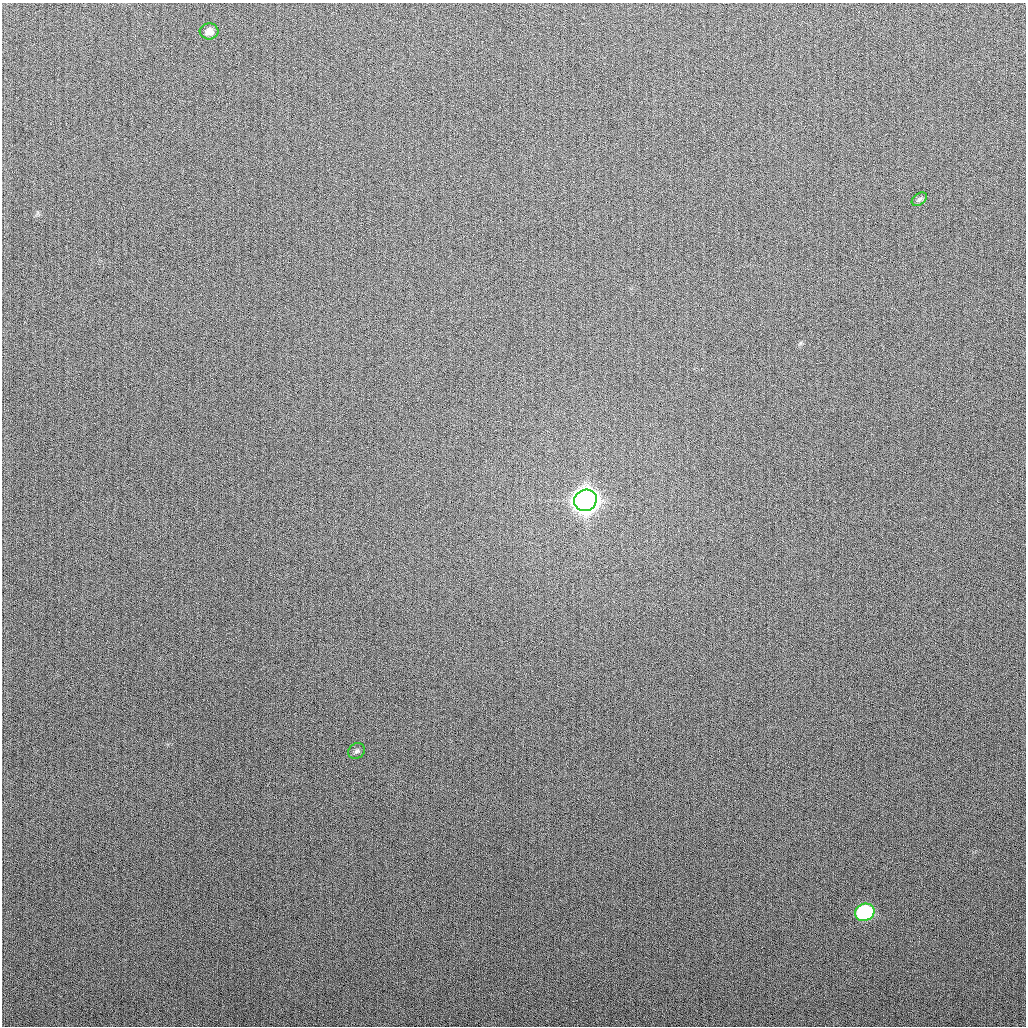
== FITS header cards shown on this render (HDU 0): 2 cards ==
NAXIS1  =                 1024
NAXIS2  =                 1024

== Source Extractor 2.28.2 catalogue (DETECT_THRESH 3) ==
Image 1024 x 1024 px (HDU 0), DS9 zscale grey, 1 PNG px = 1 image px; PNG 1028 x 1028 px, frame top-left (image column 1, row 1024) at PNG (2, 3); each listed source drawn as its Kron ellipse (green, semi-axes under 4 px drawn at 4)
Background 266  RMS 10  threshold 30.8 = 3 sigma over >= 5 px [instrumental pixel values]
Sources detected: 5; all 5 listed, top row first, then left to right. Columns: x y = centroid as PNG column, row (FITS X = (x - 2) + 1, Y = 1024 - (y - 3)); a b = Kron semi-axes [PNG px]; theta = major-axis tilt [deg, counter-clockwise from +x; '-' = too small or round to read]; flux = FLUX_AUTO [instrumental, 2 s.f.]
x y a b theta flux
209 31 9 8 - 4.3e+03
919 199 8 5 36 1.6e+03
585 500 12 10 27 1.0e+06
356 751 9 7 40 2.0e+03
865 912 10 8 21 7.8e+04